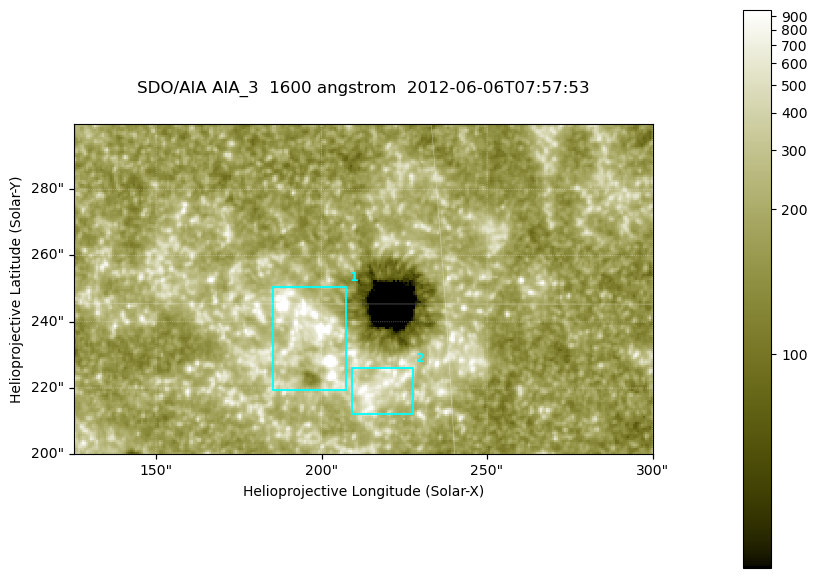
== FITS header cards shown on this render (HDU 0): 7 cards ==
TELESCOP= 'SDO/AIA '
INSTRUME= 'AIA_3   '
WAVELNTH=                 1600
WAVEUNIT= 'angstrom'
DATE-OBS= '2012-06-06T07:57:53.12'
CTYPE1  = 'HPLN-TAN'
CTYPE2  = 'HPLT-TAN'

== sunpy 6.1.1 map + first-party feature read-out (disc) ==
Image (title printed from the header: SDO/AIA AIA_3  1600 angstrom  2012-06-06T07:57:53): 287 x 164 px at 0.609 arcsec/px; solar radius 946 arcsec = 1552 px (partial field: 0.6% of the solar disc is inside the frame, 100% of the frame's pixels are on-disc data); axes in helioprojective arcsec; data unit not stated in the header (colour bar unlabelled)
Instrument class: DISC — disc imager (sunpy class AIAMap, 1600 A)
Bright regions (active regions / flare kernels): reference = the on-disc median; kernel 3 px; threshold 5 sigma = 344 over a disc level ~187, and >= 1.15x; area >= 47 px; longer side >= 3 px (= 1.8 arcsec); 2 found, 2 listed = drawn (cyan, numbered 1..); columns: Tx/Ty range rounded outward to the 2 arcsec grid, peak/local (2 s.f.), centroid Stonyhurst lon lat
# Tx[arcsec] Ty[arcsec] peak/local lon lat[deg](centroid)
1 184..208 218..252 7.1 +12 +14
2 208..228 212..226 4.8 +14 +13